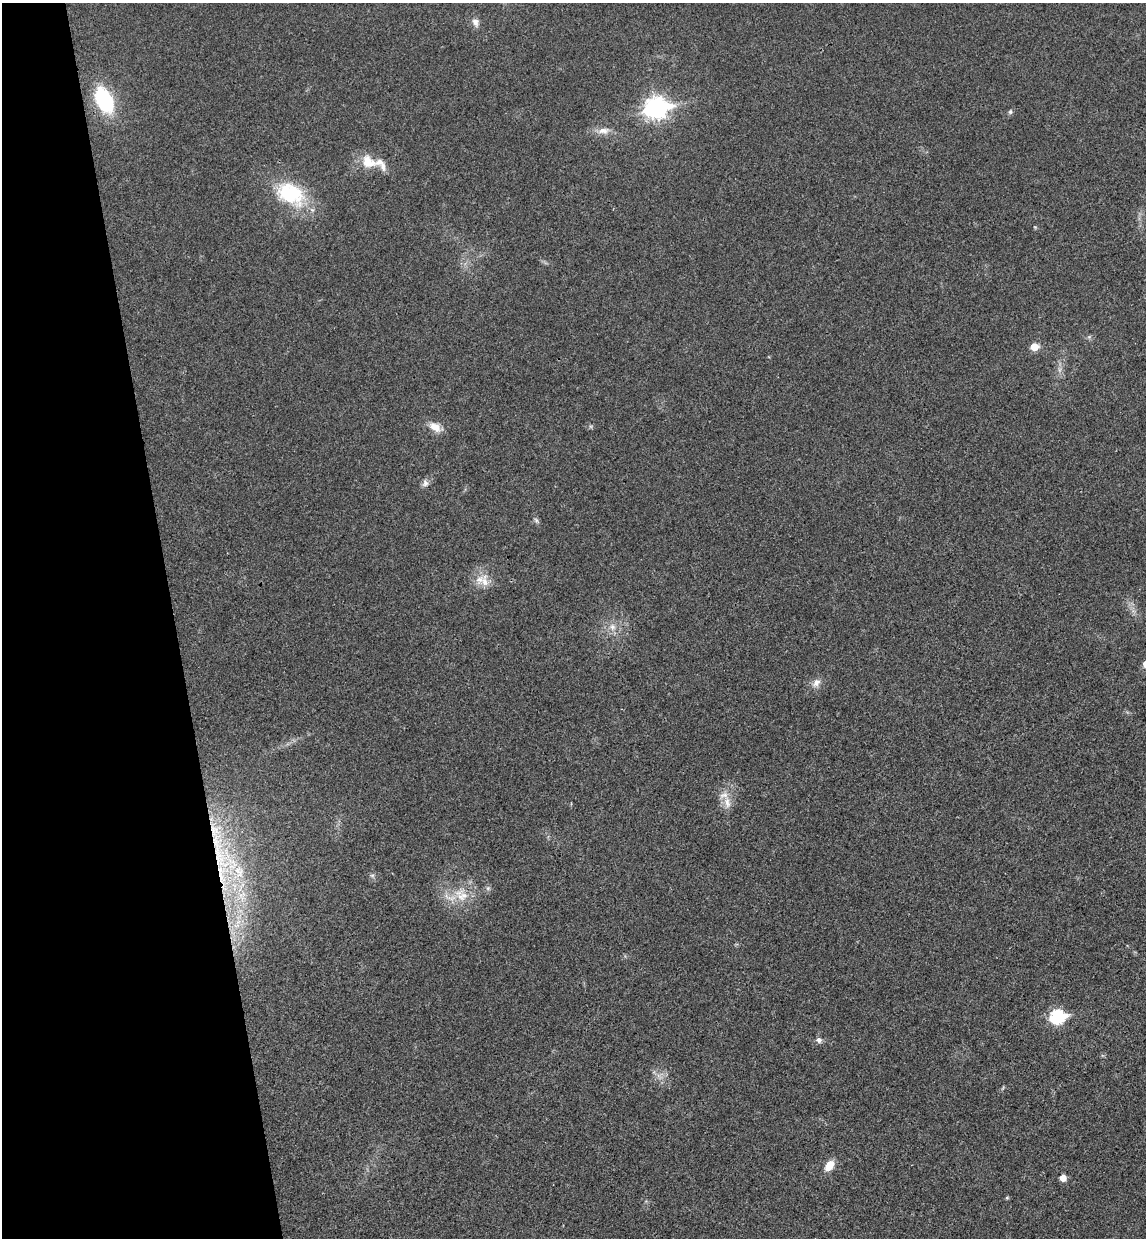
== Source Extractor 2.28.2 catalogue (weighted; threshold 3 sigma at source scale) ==
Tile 5 of 4 x 4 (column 1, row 2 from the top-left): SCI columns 156-1299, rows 2532-3767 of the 5004 x 5061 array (HDU 1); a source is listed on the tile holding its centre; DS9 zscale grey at full resolution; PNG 1148 x 1240 px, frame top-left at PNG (2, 3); no overlay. Shown black and unused: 15% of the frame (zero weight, under 3 of 4 exposures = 6% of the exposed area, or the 3 px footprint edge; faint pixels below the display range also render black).
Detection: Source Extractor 2.28.2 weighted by HDU 2 'WHT'; one run over the whole footprint, this tile lists its part. Background 0.0185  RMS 0.0064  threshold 0.0287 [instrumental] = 3 sigma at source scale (4.5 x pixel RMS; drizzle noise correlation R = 1.50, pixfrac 1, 0.05/0.05 arcsec/px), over >= 5 px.
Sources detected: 27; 1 inside a brighter object's white glare — not listed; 3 inside a brighter listed object's ellipse — not listed separately; the other 23 listed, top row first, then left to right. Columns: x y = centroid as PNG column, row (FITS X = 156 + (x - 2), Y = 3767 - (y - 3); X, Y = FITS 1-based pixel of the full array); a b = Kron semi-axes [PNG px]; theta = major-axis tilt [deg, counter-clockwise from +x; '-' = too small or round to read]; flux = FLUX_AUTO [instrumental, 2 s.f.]
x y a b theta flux
475 22 11 8 -62 3.1
104 100 28 16 -63 43
656 108 9 8 - 360
1010 112 7 5 -90 1.1
603 131 16 8 6 4.9
368 161 21 15 -32 12
288 194 33 20 -56 36
1034 347 7 6 - 8.2
435 427 16 10 -35 6.7
425 483 9 8 - 2.5
536 520 7 4 -72 1.2
484 582 14 9 -64 5.9
612 627 8 6 -46 2.8
816 683 12 8 43 3.9
727 803 18 7 -80 5.8
218 853 27 11 -79 22
239 872 20 12 -66 14
462 896 18 11 23 9.6
1057 1017 8 7 - 89
819 1040 8 6 -52 2
829 1165 10 7 55 8.6
1063 1178 5 5 - 6.2
1007 1198 6 4 0 0.7
Overlapping masked pixels (flux is a lower limit): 2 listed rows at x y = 218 853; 239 872